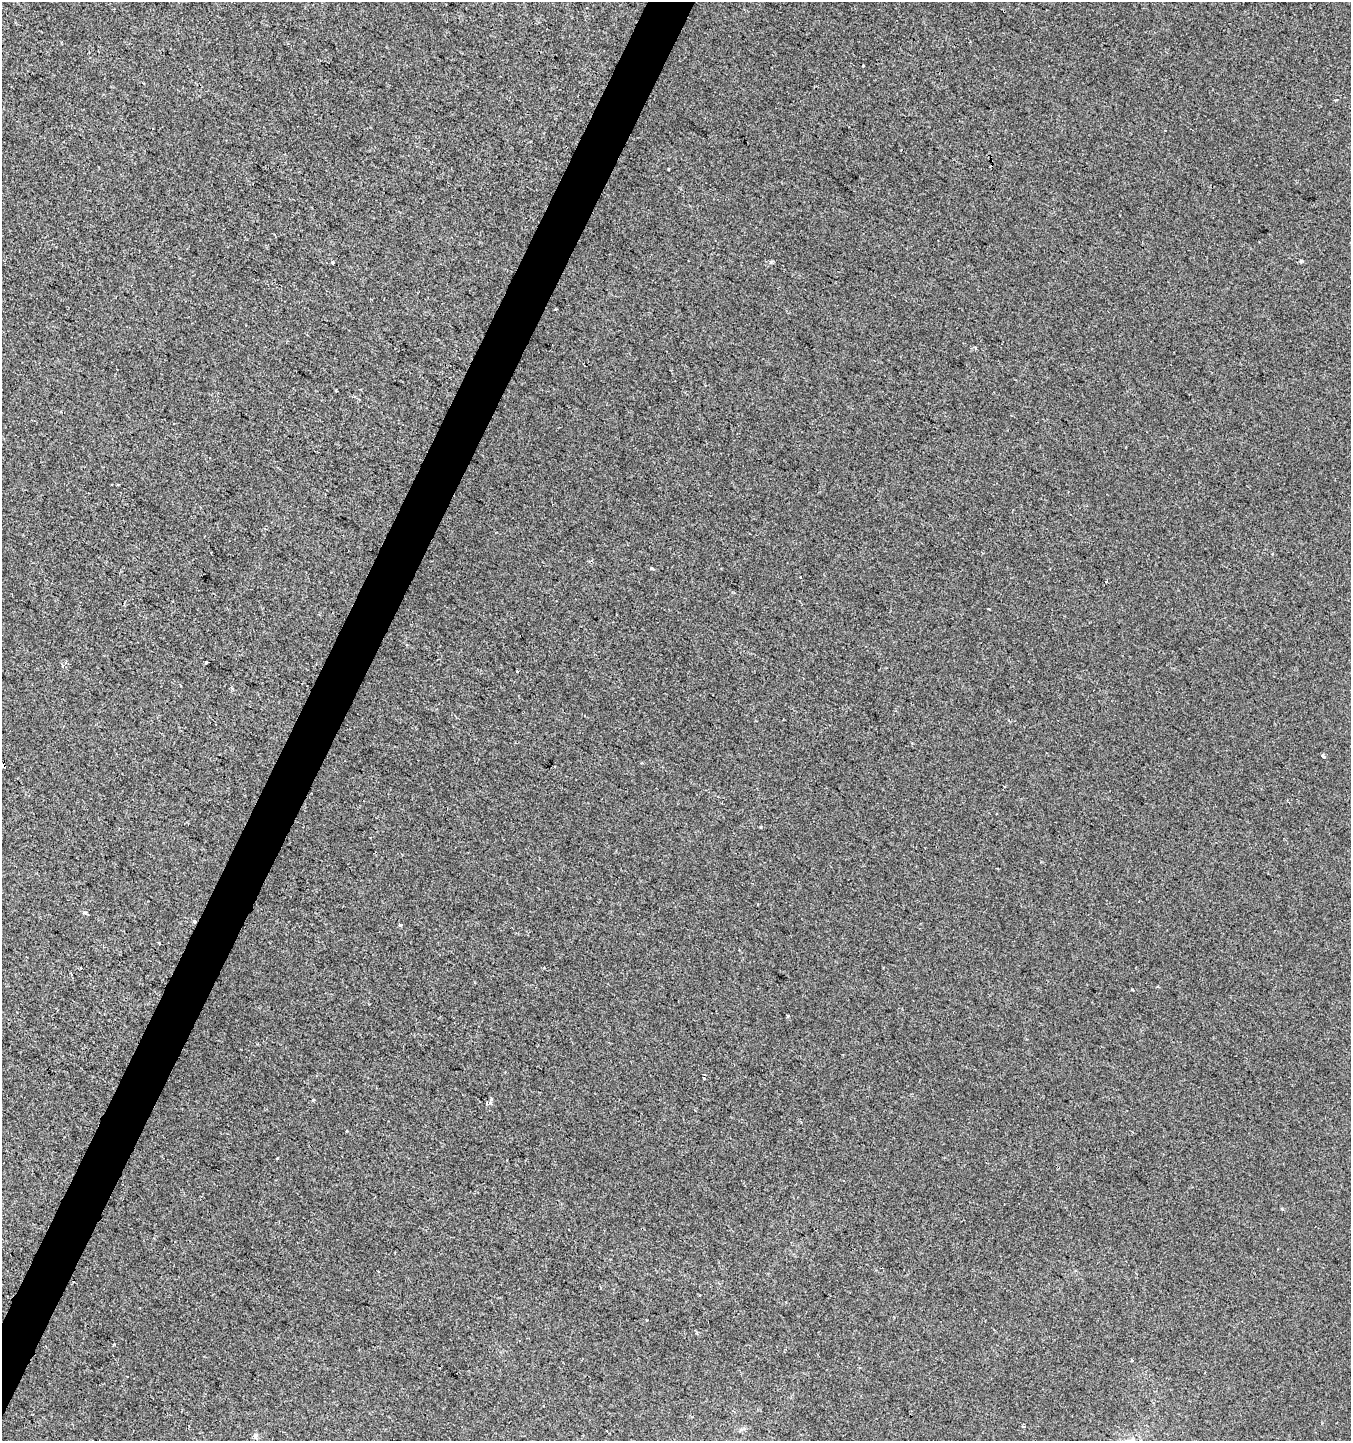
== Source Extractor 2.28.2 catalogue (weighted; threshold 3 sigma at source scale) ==
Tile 7 of 4 x 4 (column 3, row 2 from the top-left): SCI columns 2963-4311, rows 2878-4316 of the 5859 x 5761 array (HDU 1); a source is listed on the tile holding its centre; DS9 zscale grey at full resolution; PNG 1353 x 1443 px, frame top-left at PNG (2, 2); no overlay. Shown black and unused: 3% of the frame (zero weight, under 2 of 3 exposures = <1% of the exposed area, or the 3 px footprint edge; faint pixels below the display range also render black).
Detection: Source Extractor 2.28.2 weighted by HDU 2 'WHT'; one run over the whole footprint, this tile lists its part. Background -0.00106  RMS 0.0042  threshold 0.019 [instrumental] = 3 sigma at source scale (4.5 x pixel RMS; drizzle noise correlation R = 1.50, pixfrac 1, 0.0396/0.0396 arcsec/px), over >= 5 px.
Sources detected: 28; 5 cosmic-ray / hot-pixel residue — not listed; the other 23 listed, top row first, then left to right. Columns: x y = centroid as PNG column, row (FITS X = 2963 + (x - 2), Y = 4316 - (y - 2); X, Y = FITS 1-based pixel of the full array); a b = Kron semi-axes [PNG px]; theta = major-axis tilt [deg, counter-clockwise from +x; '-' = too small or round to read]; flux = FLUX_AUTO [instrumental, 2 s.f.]
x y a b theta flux
1336 100 4 2 - 0.37
1301 261 4 3 - 1.6
333 262 3 3 - 1.1
771 262 5 4 - 0.64
336 390 3 3 - 0.48
652 568 4 3 - 0.8
800 577 3 3 - 1.2
989 609 3 2 - 0.52
206 662 3 3 - 3.4
1323 756 4 3 - 1.7
4 766 3 3 - 3.6
86 913 6 4 -11 0.82
194 922 4 4 - 0.84
400 925 4 3 - 1.5
81 968 3 2 - 0.57
787 1016 4 3 - 0.48
313 1100 4 3 - 0.7
489 1103 5 3 - 3
346 1131 3 2 - 0.33
1282 1209 4 3 - 0.48
1132 1360 4 3 - 2.1
1023 1426 5 2 - 0.44
255 1436 7 6 - 1.1
Overlapping masked pixels (flux is a lower limit): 2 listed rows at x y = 4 766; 194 922
Unlisted compact peaks at least as high as the median listed source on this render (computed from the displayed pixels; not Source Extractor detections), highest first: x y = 114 1344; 668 169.